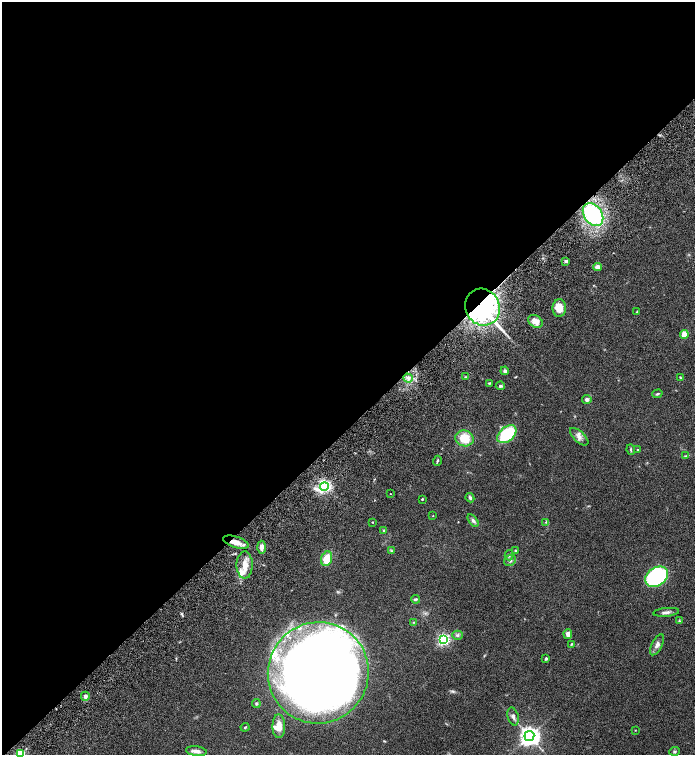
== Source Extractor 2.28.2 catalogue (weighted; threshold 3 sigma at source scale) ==
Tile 2 of 4 x 4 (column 2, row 1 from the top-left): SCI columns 1647-3031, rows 4618-6122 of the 6200 x 6220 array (HDU 1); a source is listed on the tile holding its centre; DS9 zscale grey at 2 x 2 block average (1 PNG px = mean of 2 x 2 image px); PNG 697 x 757 px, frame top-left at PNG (2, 2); each listed source drawn as its Kron ellipse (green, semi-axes under 4 px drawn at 4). Shown black and unused: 57% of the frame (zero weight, under 6 of 12 exposures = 6% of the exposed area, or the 3 px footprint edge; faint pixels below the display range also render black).
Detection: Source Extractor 2.28.2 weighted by HDU 2 'WHT'; one run over the whole footprint, this tile lists its part. Background 0.0762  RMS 0.0039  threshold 0.016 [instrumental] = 3 sigma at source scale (4.09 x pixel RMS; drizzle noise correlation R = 1.36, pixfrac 0.8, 0.05/0.05 arcsec/px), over >= 5 px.
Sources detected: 67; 5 inside a brighter listed object's ellipse — not listed separately; the other 62 listed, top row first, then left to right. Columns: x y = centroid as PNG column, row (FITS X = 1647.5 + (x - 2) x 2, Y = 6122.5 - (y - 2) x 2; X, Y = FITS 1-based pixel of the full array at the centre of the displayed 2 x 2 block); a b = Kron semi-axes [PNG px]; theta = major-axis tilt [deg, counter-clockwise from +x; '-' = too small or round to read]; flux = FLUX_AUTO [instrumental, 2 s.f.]
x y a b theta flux
593 215 12 9 -55 120
566 261 4 3 - 1.9
598 267 4 3 - 5.9
483 307 19 17 -63 260
559 308 9 7 87 12
637 312 3 2 - 0.39
535 321 8 5 -33 7.4
684 334 4 4 - 8.4
505 371 4 3 - 1.8
465 377 3 2 - 0.57
680 377 3 2 - 0.53
408 378 5 4 - 2.4
489 383 3 2 - 0.78
500 386 4 4 - 1.4
657 394 5 3 - 1
587 399 5 4 - 2
507 434 11 7 40 43
579 437 11 5 -43 4.1
465 438 9 8 - 17
631 450 5 3 - 1.1
638 450 2 2 - 0.45
686 456 4 4 - 0.86
437 461 5 3 - 1
324 486 4 3 - 200
391 494 2 2 - 0.26
470 498 5 3 - 1.7
422 499 2 2 - 1.1
433 516 2 2 - 0.34
473 520 7 4 -54 2.3
372 522 2 2 - 0.41
546 522 4 3 - 0.74
384 530 4 3 - 0.86
236 542 13 5 -17 8.1
262 547 6 4 -88 4.1
515 550 3 3 - 0.94
391 551 3 3 - 0.73
509 555 5 4 - 1.7
327 559 7 5 70 13
510 560 6 5 - 2.5
245 565 14 8 89 9.7
657 577 12 9 36 120
415 599 4 3 - 1.3
666 612 13 4 5 3
679 621 4 3 - 0.78
413 622 3 2 - 0.59
568 634 5 4 - 3.9
458 635 5 4 - 2.1
443 640 4 3 - 170
571 644 3 3 - 0.58
657 645 11 5 62 3.9
546 658 3 2 - 1.9
318 673 51 50 - 1500
85 696 4 4 - 2.8
256 704 4 3 - 0.99
513 717 9 5 -74 3
279 726 12 6 -90 8.1
245 727 4 2 - 0.65
635 730 2 2 - 0.39
529 736 5 5 - 570
196 751 10 5 -7 3.8
675 751 5 4 - 1.2
20 754 3 3 - 74
Overlapping masked pixels (flux is a lower limit): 2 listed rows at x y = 483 307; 236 542
Isophote crosses this tile's border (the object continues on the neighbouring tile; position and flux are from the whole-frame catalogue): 1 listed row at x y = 20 754